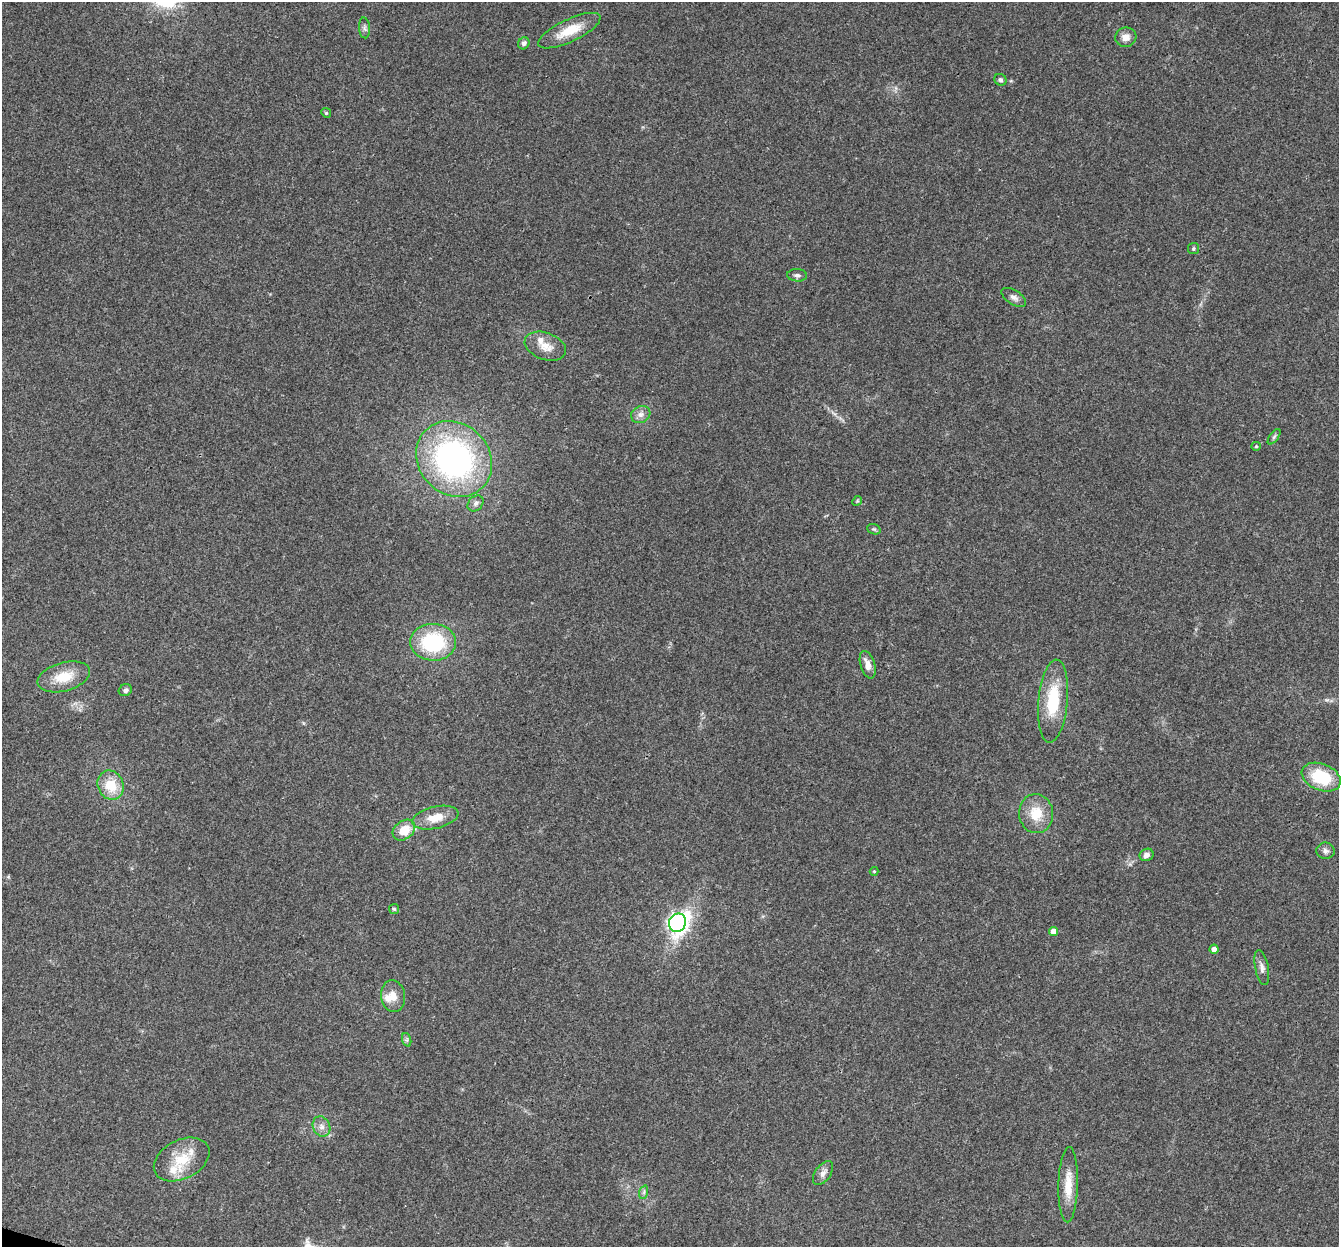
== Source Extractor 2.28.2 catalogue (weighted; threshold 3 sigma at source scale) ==
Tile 7 of 4 x 4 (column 3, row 2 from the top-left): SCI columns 2703-4039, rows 2825-4069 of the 5395 x 5585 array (HDU 1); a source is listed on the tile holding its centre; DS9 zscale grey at full resolution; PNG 1341 x 1249 px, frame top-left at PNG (2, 2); each listed source drawn as its Kron ellipse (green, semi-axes under 4 px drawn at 4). Shown black and unused: <1% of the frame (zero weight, under 3 of 4 exposures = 5% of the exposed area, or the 3 px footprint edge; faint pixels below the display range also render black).
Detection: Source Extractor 2.28.2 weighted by HDU 2 'WHT'; one run over the whole footprint, this tile lists its part. Background 0.0648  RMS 0.0041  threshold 0.0185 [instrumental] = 3 sigma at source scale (4.5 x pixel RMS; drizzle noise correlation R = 1.50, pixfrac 1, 0.0396/0.0396 arcsec/px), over >= 5 px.
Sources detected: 45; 3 inside a brighter listed object's ellipse — not listed separately; the other 42 listed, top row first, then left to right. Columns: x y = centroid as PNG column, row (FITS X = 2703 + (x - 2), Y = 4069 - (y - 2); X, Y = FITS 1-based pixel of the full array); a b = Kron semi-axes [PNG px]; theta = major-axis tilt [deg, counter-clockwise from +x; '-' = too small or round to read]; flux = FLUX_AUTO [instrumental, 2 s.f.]
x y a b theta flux
364 28 10 5 -86 1.2
569 31 34 11 25 11
1126 37 11 9 17 3.3
524 43 6 5 - 1.5
1000 80 6 5 - 0.93
326 113 5 4 - 0.49
1193 249 6 5 - 0.69
797 275 10 6 -3 1.3
1014 297 14 7 -33 1.9
545 346 21 13 -20 5.8
641 415 10 8 28 2.2
1274 437 9 4 54 0.88
1256 446 5 4 - 0.44
454 459 40 35 -45 110
857 501 5 4 - 0.5
476 503 9 7 46 1.4
874 529 7 5 -19 0.67
433 642 23 18 -1 32
868 665 14 7 -73 3.7
64 677 27 14 15 9.9
125 690 7 5 27 1.2
1053 701 42 14 85 20
1321 777 20 13 -22 20
111 785 15 12 -67 10
1036 814 19 17 -84 10
435 818 23 11 13 7.3
404 830 12 9 38 8.3
1325 851 9 8 - 1.7
1147 855 7 6 - 2
874 871 4 4 - 0.39
394 909 5 5 - 0.59
677 923 9 8 - 170
1054 931 4 4 - 3.5
1214 949 5 4 - 2
1262 968 18 6 -79 2.2
393 996 16 12 -83 4.7
407 1040 7 4 -72 0.77
321 1126 10 8 -65 2.4
182 1159 30 19 27 14
823 1173 14 7 55 2.4
1068 1185 38 10 88 8.4
644 1192 7 4 72 0.9